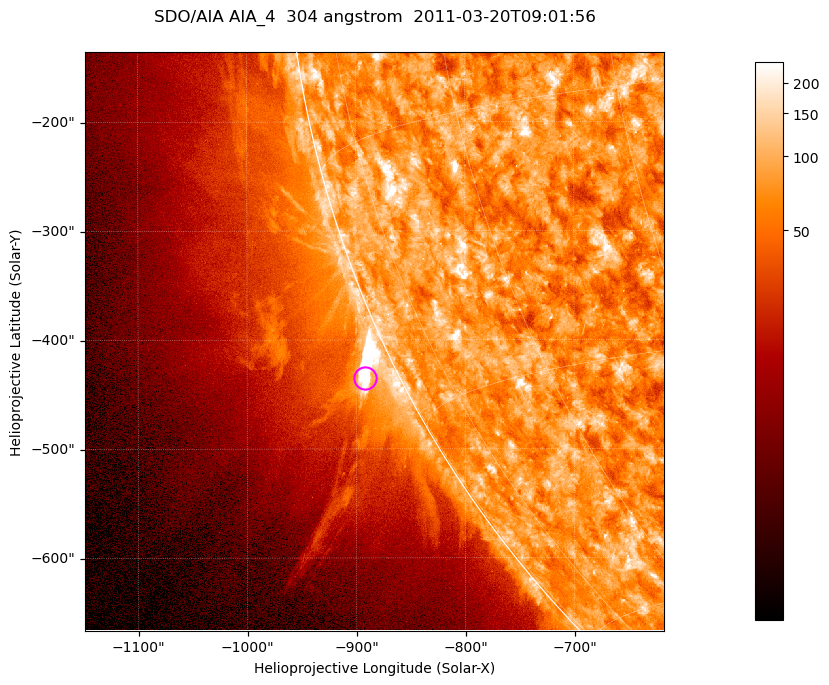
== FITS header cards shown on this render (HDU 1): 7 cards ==
TELESCOP= 'SDO/AIA '           / For AIA: SDO/AIA
INSTRUME= 'AIA_4   '           / For AIA: AIA_ATA1, AIA_ATA2, AIA_ATA3 or AIA_AT
WAVELNTH=                  304 / [angstrom] Wavelength
WAVEUNIT= 'angstrom'           / Wavelength unit: angstrom
DATE-OBS= '2011-03-20T09:01:56.123' / [ISO] Date when observation started; ISO 8
CTYPE1  = 'HPLN-TAN'           / CTYPE1; Typically HPLN
CTYPE2  = 'HPLT-TAN'           / CTYPE2; Typically HPLT

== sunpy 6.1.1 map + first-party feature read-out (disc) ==
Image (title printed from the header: SDO/AIA AIA_4  304 angstrom  2011-03-20T09:01:56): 885 x 885 px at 0.6 arcsec/px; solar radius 964 arcsec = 1605 px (partial field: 4.4% of the solar disc is inside the frame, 46% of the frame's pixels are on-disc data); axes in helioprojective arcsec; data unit not stated in the header (colour bar unlabelled)
Orientation: roll -0.131 deg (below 1 deg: not rotated)
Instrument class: DISC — disc imager (sunpy class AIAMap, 304 A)
Bright regions (active regions / flare kernels): reference = the on-disc median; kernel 7 px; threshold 5 sigma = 123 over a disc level ~74.7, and >= 1.15x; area >= 783 px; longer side >= 11 px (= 6.6 arcsec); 0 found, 0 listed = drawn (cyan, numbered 1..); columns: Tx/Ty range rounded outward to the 2 arcsec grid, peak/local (2 s.f.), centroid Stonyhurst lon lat
Off-limb structures (1.02-1.3 R_sun): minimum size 391 px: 3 found; the strongest spans PA ~115..120 deg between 1.02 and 1.07 R_sun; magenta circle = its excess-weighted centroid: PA ~115 deg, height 1.03 R_sun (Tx ~-892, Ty ~-436 arcsec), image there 8.4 x the reference